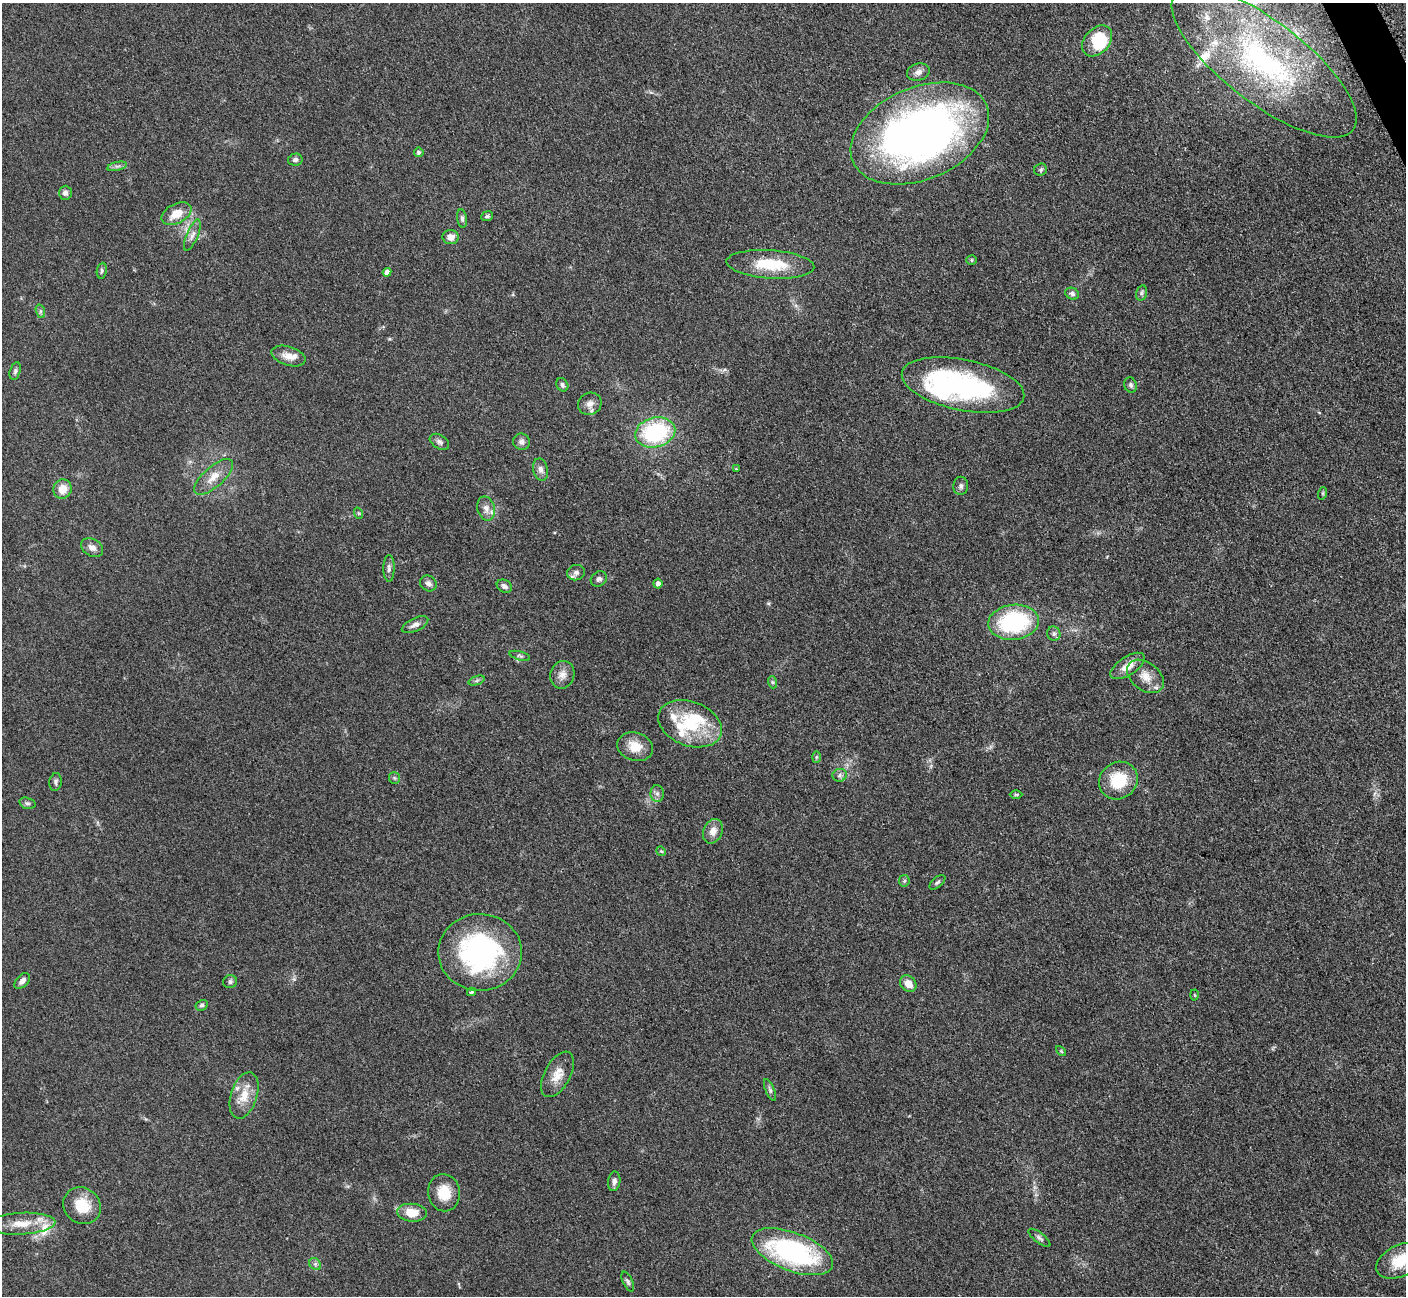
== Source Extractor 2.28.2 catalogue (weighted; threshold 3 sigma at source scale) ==
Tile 10 of 4 x 4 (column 2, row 3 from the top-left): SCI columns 1423-2826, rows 1591-2884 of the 5699 x 5661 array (HDU 1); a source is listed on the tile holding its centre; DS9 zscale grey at full resolution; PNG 1408 x 1298 px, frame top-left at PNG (2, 3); each listed source drawn as its Kron ellipse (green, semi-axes under 4 px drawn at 4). Shown black and unused: <1% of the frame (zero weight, under 3 of 5 exposures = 4% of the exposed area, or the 3 px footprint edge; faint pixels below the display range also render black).
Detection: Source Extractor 2.28.2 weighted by HDU 2 'WHT'; one run over the whole footprint, this tile lists its part. Background 0.0527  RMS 0.0057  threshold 0.0254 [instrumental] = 3 sigma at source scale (4.5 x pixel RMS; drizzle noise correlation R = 1.50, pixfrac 1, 0.05/0.05 arcsec/px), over >= 5 px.
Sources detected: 100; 3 inside a brighter object's white glare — neither listed nor drawn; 8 inside a brighter listed object's ellipse — not listed separately; the other 89 listed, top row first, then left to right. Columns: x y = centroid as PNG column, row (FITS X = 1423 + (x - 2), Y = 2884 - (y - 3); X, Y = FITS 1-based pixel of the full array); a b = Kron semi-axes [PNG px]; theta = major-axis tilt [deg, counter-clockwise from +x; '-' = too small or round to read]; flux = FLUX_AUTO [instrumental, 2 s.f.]
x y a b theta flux
1097 41 18 12 48 22
1264 62 112 41 -37 140
918 72 12 8 17 3
920 133 73 46 23 320
419 152 4 4 - 1.3
295 160 7 6 - 1.7
117 166 10 4 12 1.7
1041 170 6 6 - 1.1
65 193 7 6 - 2.1
176 214 16 9 27 9.2
487 216 6 5 - 0.98
462 218 9 5 -81 1.4
192 235 17 5 68 3
451 237 8 7 - 4.2
971 260 5 4 - 0.74
770 264 44 14 -4 23
102 271 8 5 81 1.2
387 272 4 4 - 2.3
1141 293 8 5 75 1.2
1072 294 7 5 -25 1.7
40 311 7 4 -72 1.1
288 356 17 9 -18 5.6
15 371 9 5 75 1.3
562 385 7 5 -61 1.5
963 385 62 25 -12 94
1131 385 8 6 -73 1.5
590 404 12 11 - 3.7
655 432 20 15 14 54
439 442 10 6 -32 1.9
521 442 8 8 - 2
736 469 3 3 - 0.44
541 470 11 7 -77 2.5
214 477 24 10 41 7.6
961 486 9 7 88 1.8
62 489 10 9 - 7
1323 493 6 4 72 0.57
486 508 12 8 -76 4
358 513 6 3 -71 0.6
92 548 12 8 -30 3.4
389 568 13 5 90 2
576 573 9 7 15 2.3
599 579 8 7 - 1.8
428 583 8 7 - 1.9
658 584 5 4 - 2.2
504 586 8 6 -30 2.1
1013 622 25 17 6 55
415 625 14 6 24 2.8
1054 634 7 6 - 1.5
520 656 10 4 -16 1.3
1128 666 19 9 33 7.5
562 675 14 12 70 4.4
1145 676 20 14 -37 8
477 681 8 3 19 1
772 682 6 4 -71 0.76
690 724 33 22 -21 28
635 747 18 14 -17 9.4
816 757 6 4 89 0.78
840 775 7 6 - 1.6
394 778 6 5 - 0.93
1118 781 20 18 38 21
56 782 9 6 82 1.5
657 793 8 6 -88 1.9
1016 795 6 4 1 0.75
27 803 8 5 -17 1.2
713 831 12 9 66 4.9
661 851 5 4 - 0.58
904 881 6 5 - 0.96
937 882 10 5 41 1.2
480 952 42 38 -1 100
22 981 9 6 48 2.7
230 982 7 6 - 1.4
908 984 9 7 -44 6
472 992 5 4 - 0.94
1195 995 5 3 - 0.54
202 1005 6 5 - 1.1
1061 1051 6 3 -45 0.57
558 1074 25 13 62 8
770 1090 12 4 -67 1.4
244 1095 24 13 72 9.8
614 1181 10 6 81 2.1
444 1193 19 16 -80 12
82 1206 19 17 -40 14
412 1213 15 9 -5 10
21 1224 34 11 3 11
1039 1238 13 5 -38 1.6
792 1252 43 19 -21 92
1401 1261 26 15 25 18
315 1264 7 5 -45 1.3
628 1282 10 5 -65 1.3
Isophote crosses this tile's border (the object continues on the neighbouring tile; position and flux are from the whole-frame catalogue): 1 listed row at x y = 1401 1261